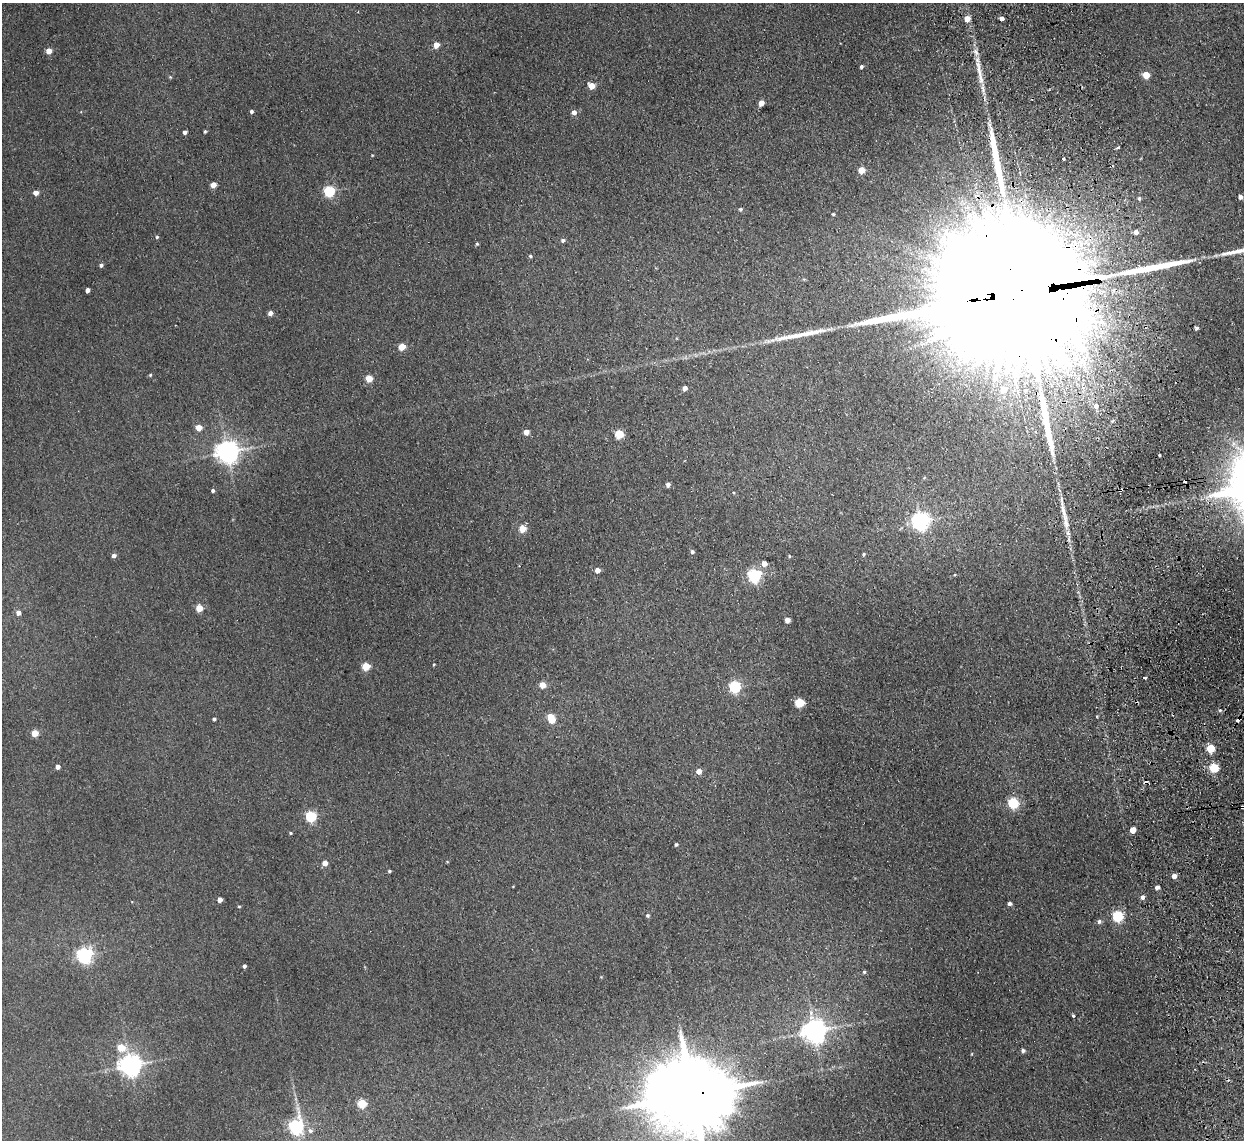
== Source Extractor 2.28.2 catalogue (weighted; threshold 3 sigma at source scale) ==
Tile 6 of 4 x 4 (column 2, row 2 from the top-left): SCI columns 1295-2536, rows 2428-3565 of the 5072 x 4970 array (HDU 1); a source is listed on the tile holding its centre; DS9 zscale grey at full resolution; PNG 1246 x 1142 px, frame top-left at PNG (2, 3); no overlay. Shown black and unused: <1% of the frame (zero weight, under 2 of 3 exposures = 3% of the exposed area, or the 3 px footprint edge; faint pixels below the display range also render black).
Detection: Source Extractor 2.28.2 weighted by HDU 2 'WHT'; one run over the whole footprint, this tile lists its part. Background 0.0701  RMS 0.01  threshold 0.0462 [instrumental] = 3 sigma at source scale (4.5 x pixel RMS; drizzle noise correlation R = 1.50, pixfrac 1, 0.05/0.05 arcsec/px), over >= 5 px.
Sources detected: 111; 4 cosmic-ray / hot-pixel residue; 5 long thin detections or spike segments (spike, bleed or trail) — not listed; the other 102 listed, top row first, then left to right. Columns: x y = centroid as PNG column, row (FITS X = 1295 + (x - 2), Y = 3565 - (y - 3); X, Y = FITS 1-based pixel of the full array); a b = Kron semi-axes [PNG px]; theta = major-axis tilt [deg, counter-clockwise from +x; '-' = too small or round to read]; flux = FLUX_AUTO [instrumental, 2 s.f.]
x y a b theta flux
1002 18 3 3 - 63
967 19 5 5 - 10
436 45 5 4 - 12
49 51 4 4 - 10
861 67 4 3 - 2.1
1146 75 5 5 - 20
170 77 4 4 - 1
591 86 5 5 - 13
761 103 5 4 - 8.9
251 111 4 3 - 2
574 112 5 5 - 4.7
205 131 3 3 - 1.3
185 132 4 4 - 3.8
1118 148 3 2 - 3.1
1063 159 3 3 - 3.3
861 170 5 4 - 16
213 185 4 4 - 11
329 191 5 5 - 91
36 193 4 4 - 8.2
1240 197 4 4 - 4.2
1139 198 6 4 89 1.7
740 209 5 4 - 1.7
833 214 3 3 - 1.2
1136 232 5 4 - 5.1
157 237 4 4 - 1.4
563 240 5 5 - 2.2
477 244 4 4 - 1.4
530 256 4 4 - 1.5
101 265 4 4 - 2.3
87 290 4 4 - 5.1
1019 293 62 32 7 130000
270 313 4 4 - 4.8
1197 328 4 3 - 2.1
402 347 5 4 - 16
150 375 4 4 - 1
369 379 5 4 - 21
685 388 4 4 - 5
1004 389 9 8 - 11
1096 406 3 3 - 47
199 427 5 5 - 13
526 432 4 4 - 8.7
619 434 5 5 - 42
227 452 7 7 - 830
1159 455 3 2 - 1
668 485 4 4 - 3.6
213 490 4 4 - 2.2
1120 490 4 3 - 2.4
1063 511 31 5 -79 15
920 521 7 7 - 400
522 529 5 5 - 22
692 551 4 4 - 2.2
864 554 4 4 - 1.1
114 555 5 4 - 3.2
789 556 4 4 - 1
764 564 5 5 - 7.2
597 570 4 4 - 7.7
754 575 6 6 - 160
199 608 5 4 - 21
18 613 4 4 - 6.2
787 620 4 4 - 7.1
434 664 4 3 - 0.75
366 666 5 5 - 31
1145 678 3 3 - 2.6
542 685 4 4 - 14
735 687 6 5 - 110
799 703 5 5 - 47
551 718 8 5 -65 27
214 719 3 3 - 1.8
35 733 4 4 - 19
1211 748 5 5 - 30
58 767 4 4 - 4.8
1214 768 5 5 - 46
699 771 5 5 - 7
1013 803 6 5 - 75
1242 807 4 3 - 5.3
311 816 5 5 - 87
1133 830 5 4 - 13
290 833 4 3 - 1.2
676 844 4 4 - 1.6
325 863 4 4 - 8.7
389 871 4 3 - 1.5
1174 876 5 4 - 6.1
1157 887 4 4 - 4.2
1142 897 6 5 - 3.2
220 900 4 4 - 7.3
1010 903 4 4 - 2.7
239 906 4 3 - 0.92
648 915 5 5 - 1.6
1118 916 5 5 - 99
1099 921 6 5 - 2.5
85 955 6 6 - 300
244 966 4 3 - 2.3
864 972 4 4 - 1.3
1073 1016 3 3 - 2.3
814 1031 7 7 - 960
121 1048 5 5 - 26
1023 1051 5 4 - 2.7
130 1065 7 7 - 700
692 1095 24 19 3 15000
362 1103 5 5 - 41
296 1127 6 6 - 210
310 1131 7 5 -72 2.5
Overlapping masked pixels (flux is a lower limit): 4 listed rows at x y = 1019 293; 1120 490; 1242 807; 692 1095
Isophote crosses this tile's border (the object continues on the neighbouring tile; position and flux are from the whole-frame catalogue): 2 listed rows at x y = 1242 807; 692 1095